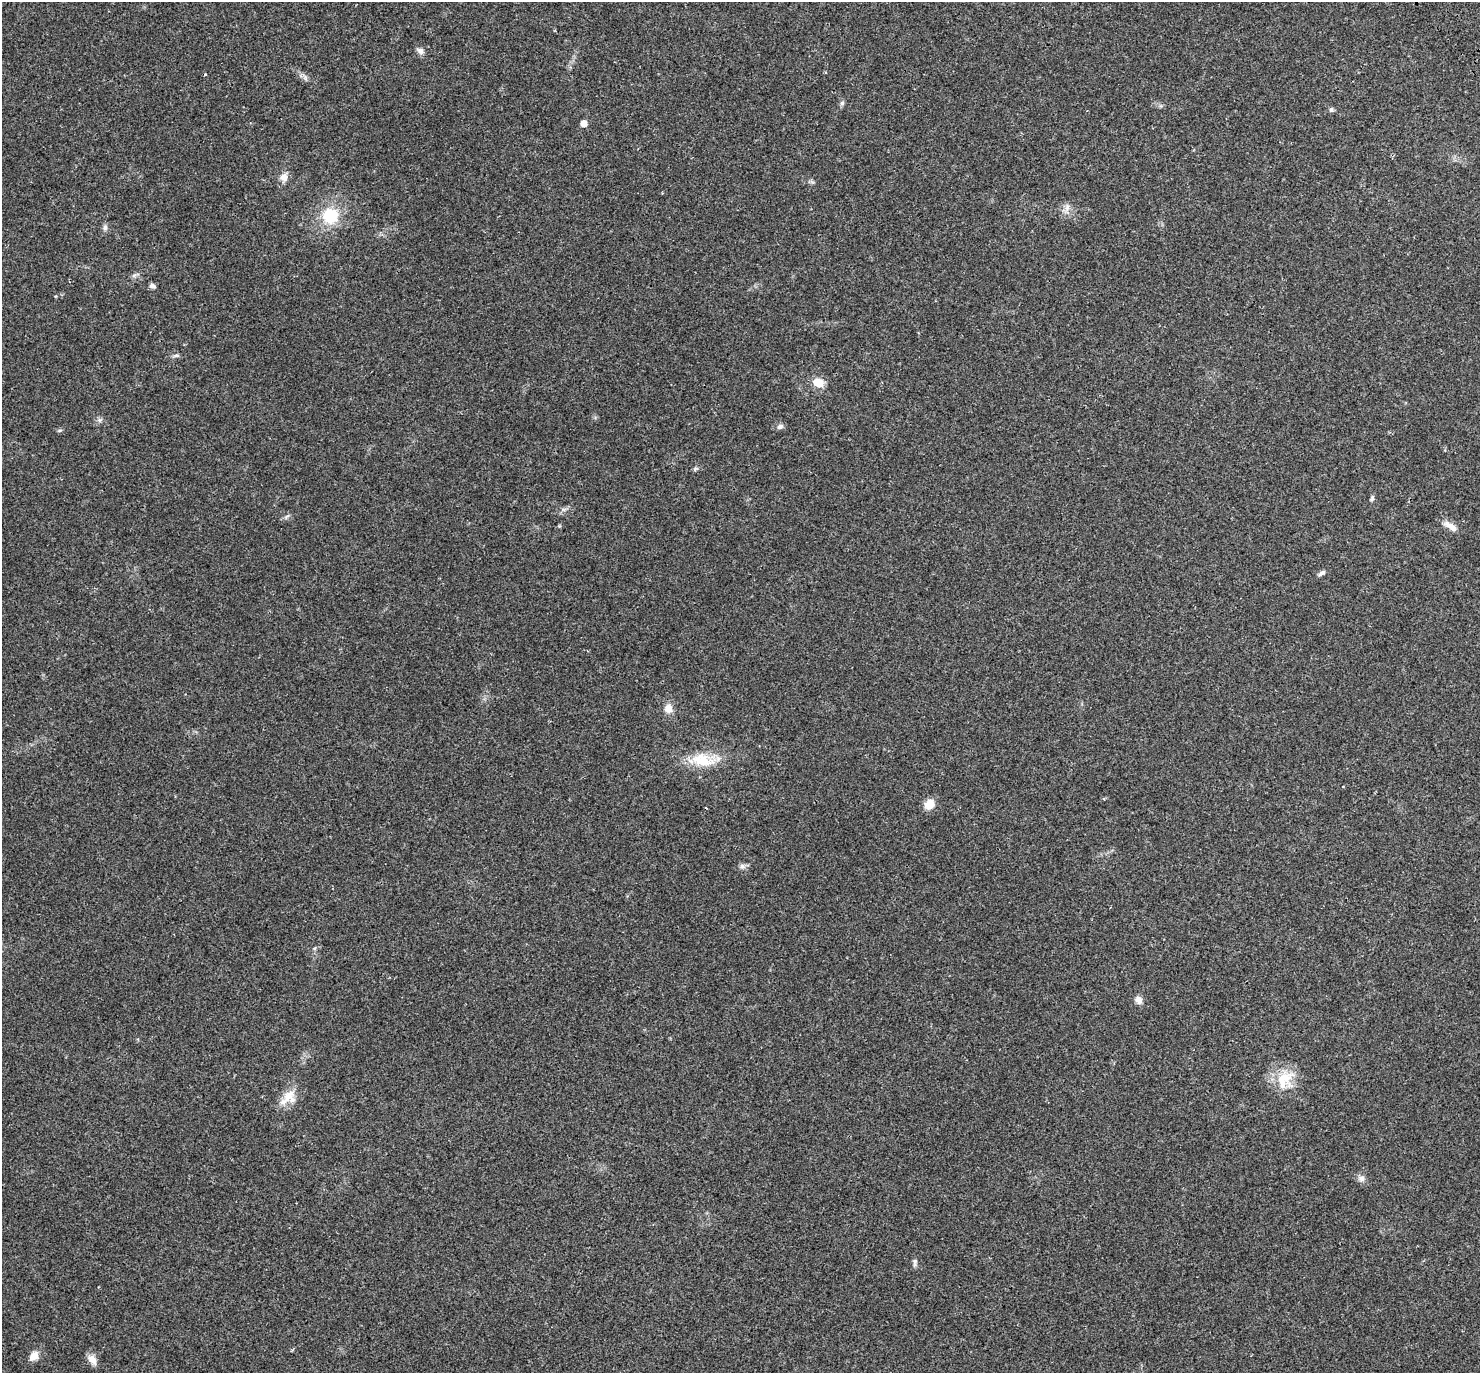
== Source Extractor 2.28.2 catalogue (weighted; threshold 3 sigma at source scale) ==
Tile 10 of 4 x 4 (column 2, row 3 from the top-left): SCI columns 1605-3082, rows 1660-3030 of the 6170 x 6120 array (HDU 1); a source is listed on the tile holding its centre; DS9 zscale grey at full resolution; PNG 1482 x 1375 px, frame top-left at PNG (2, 2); no overlay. Shown black and unused: <1% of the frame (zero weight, under 3 of 4 exposures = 9% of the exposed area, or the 3 px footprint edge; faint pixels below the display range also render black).
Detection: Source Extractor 2.28.2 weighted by HDU 2 'WHT'; one run over the whole footprint, this tile lists its part. Background 0.0357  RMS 0.0036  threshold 0.0163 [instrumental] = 3 sigma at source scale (4.5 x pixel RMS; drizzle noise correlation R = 1.50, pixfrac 1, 0.0396/0.0396 arcsec/px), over >= 5 px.
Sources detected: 33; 1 cosmic-ray / hot-pixel residue — not listed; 1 inside a brighter listed object's ellipse — not listed separately; the other 31 listed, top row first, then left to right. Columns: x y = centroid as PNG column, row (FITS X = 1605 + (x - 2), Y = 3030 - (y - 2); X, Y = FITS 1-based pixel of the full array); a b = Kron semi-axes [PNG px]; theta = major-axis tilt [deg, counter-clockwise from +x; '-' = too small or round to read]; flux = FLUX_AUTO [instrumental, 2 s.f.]
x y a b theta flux
420 51 9 7 -38 1.5
305 78 7 4 -71 0.73
842 103 7 5 45 0.71
1331 109 7 5 88 0.69
584 123 5 5 - 3.1
284 177 11 10 - 2.5
1067 207 12 7 89 1.8
330 216 17 17 - 14
105 227 8 6 75 0.95
134 275 7 4 18 0.7
152 286 7 6 - 1.1
176 355 10 4 11 0.71
818 382 12 9 -17 4.6
99 420 6 6 - 0.82
780 426 9 7 22 1.1
60 430 6 5 - 0.54
1372 498 8 4 75 0.72
287 517 8 4 45 0.71
1451 526 21 7 -37 3
1322 573 10 5 34 1
668 708 11 10 - 2.8
703 760 34 17 -9 11
929 804 12 10 49 3.8
742 866 8 7 - 1.1
1139 1000 9 8 - 1.9
1284 1080 29 23 72 9.8
289 1096 22 12 47 5.5
1361 1178 10 8 -24 1.5
915 1262 12 5 81 0.88
34 1356 11 8 52 3.1
92 1359 14 8 -56 2.7